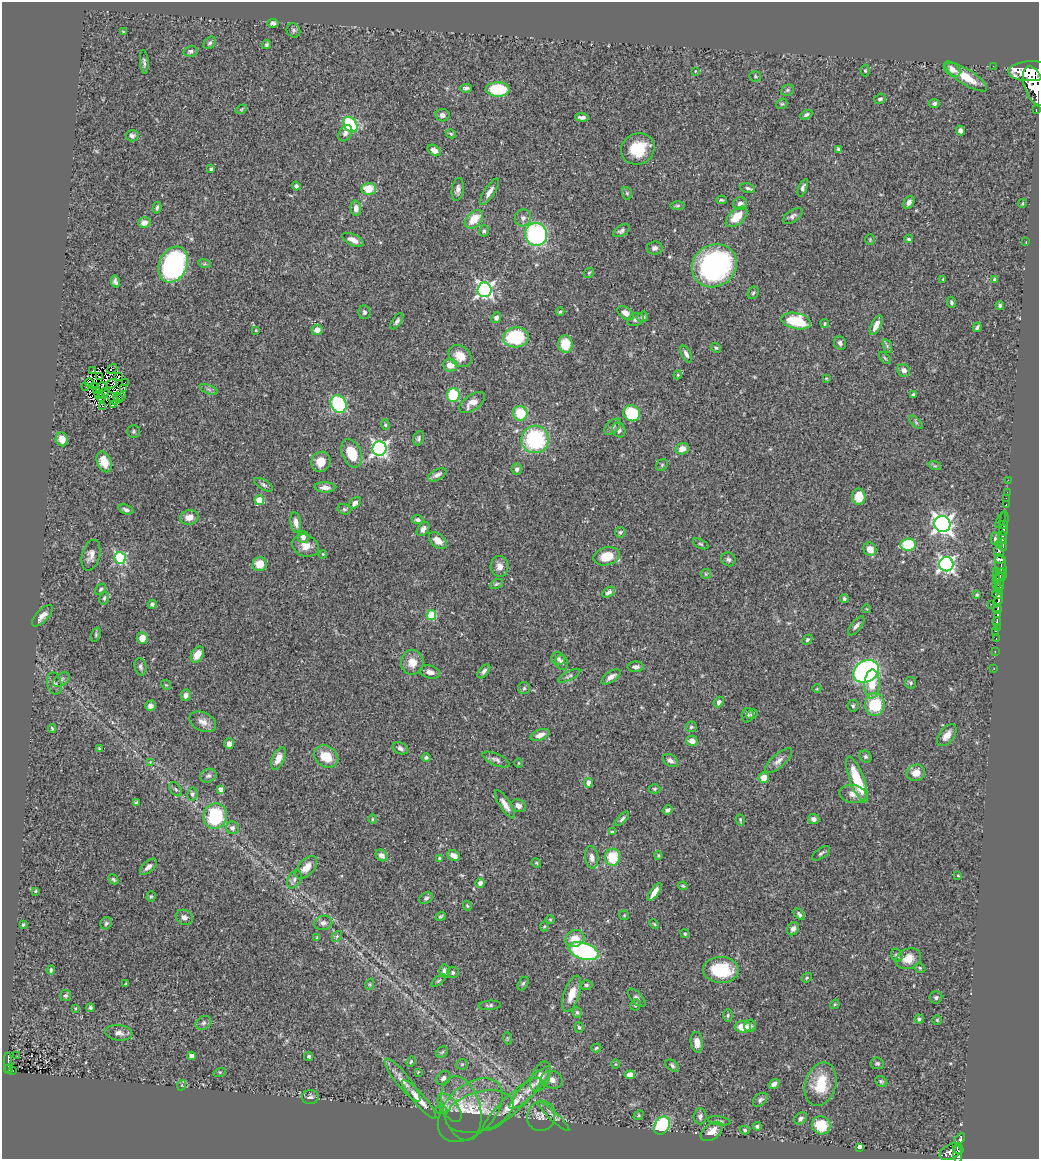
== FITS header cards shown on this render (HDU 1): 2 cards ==
NAXIS1  =                 1037
NAXIS2  =                 1157

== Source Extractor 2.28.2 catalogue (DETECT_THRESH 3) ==
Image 1037 x 1157 px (HDU 1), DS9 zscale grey, 1 PNG px = 1 image px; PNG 1041 x 1161 px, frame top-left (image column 1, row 1157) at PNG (2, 2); each listed source drawn as its Kron ellipse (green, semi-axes under 4 px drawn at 4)
Background 0.643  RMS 0.024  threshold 0.0719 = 3 sigma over >= 5 px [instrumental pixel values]
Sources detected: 401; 2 with non-positive FLUX_AUTO (blend fragments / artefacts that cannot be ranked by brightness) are neither listed nor drawn; the other 399 listed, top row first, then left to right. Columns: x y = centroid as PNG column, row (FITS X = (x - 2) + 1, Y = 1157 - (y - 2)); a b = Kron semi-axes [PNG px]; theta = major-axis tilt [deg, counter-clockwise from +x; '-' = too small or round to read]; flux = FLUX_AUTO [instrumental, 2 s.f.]
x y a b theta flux
273 23 5 4 - 4.9
293 30 7 6 - 4
123 32 4 4 - 1.4
210 43 7 5 43 3.6
266 45 5 4 - 3
190 51 7 5 12 3.6
144 62 12 4 -85 3.8
993 66 2 2 - 5.9
952 69 9 6 -42 11
695 71 3 2 - 1
865 71 6 4 -89 2.1
1030 71 22 10 2 3000
755 76 6 5 - 2.7
966 77 24 7 -32 34
1034 86 20 10 -73 3100
466 88 6 4 3 3.6
498 89 11 7 -2 86
787 90 7 5 21 3
880 99 6 5 - 3.6
782 104 6 5 - 2.1
934 104 5 4 - 4.1
241 109 6 4 32 2
1036 109 2 2 - 5.9
442 115 7 6 - 6.3
806 115 6 4 28 3.6
582 117 7 3 -6 4.8
350 125 8 6 -52 110
960 131 5 4 - 5.1
345 133 9 6 57 6.5
451 134 5 3 - 2
132 136 6 5 - 4.3
638 149 17 15 27 51
838 149 3 3 - 2.7
434 150 7 5 -35 8.6
211 169 3 3 - 2.9
296 186 4 4 - 3.9
748 188 7 4 -9 3.9
803 188 9 4 68 4.6
369 189 7 6 - 38
458 189 11 6 81 6.6
489 192 15 5 56 9.2
627 193 6 5 - 2.4
721 200 5 4 - 2.3
909 202 7 5 60 6.8
1022 203 4 3 - 1.7
740 204 7 6 - 6.3
678 206 7 4 0 2.3
157 208 6 4 75 3.4
356 208 7 5 -89 9.1
793 216 11 5 33 5.4
736 217 13 7 42 29
523 218 8 8 - 6.5
474 219 11 7 45 32
144 223 6 5 - 13
484 231 6 5 - 3.1
621 231 9 5 31 4.3
536 234 11 11 - 210
870 239 5 4 - 2
909 239 4 3 - 2.1
353 240 11 5 -25 11
1026 241 3 2 - 2.4
655 248 8 6 5 5.3
173 264 19 14 65 280
205 264 6 4 -17 2.5
714 266 23 20 35 340
589 273 6 4 44 1.9
943 279 3 3 - 1.3
995 279 4 4 - 3.8
115 281 6 4 -74 4.8
484 290 7 7 - 490
753 293 7 5 60 3
951 302 6 4 -70 2.8
1000 305 4 4 - 2.9
364 312 7 6 - 3.8
560 312 4 3 - 2.3
625 313 9 5 -35 11
643 317 5 5 - 3.8
496 318 5 4 - 6.2
636 319 8 6 21 4.7
397 321 9 4 56 4.1
796 321 15 8 -12 76
825 324 4 4 - 2.2
876 325 10 5 63 14
977 327 5 3 - 2.9
256 330 3 3 - 1.3
317 330 5 5 - 10
516 337 13 10 3 110
840 343 7 6 - 4.1
565 344 9 7 -83 39
887 346 7 4 -72 3
716 348 5 4 - 2.4
686 354 9 4 -65 5.6
460 356 12 9 -37 21
885 358 7 4 -45 2.5
450 365 7 6 - 19
112 369 5 2 - 1.2
93 370 3 2 - 1.3
904 370 7 6 - 8.3
678 375 4 4 - 1.7
99 377 4 2 - 1.6
118 377 3 2 - 1.3
826 378 4 2 - 1.2
125 382 2 2 - 1.3
89 383 4 3 - 1.2
112 384 5 2 - 1.3
86 387 2 2 - 1.2
95 387 3 2 - 1.4
102 387 5 2 - 1.6
124 389 4 2 - 2.4
209 389 10 3 -21 3.1
97 391 4 2 - 2.1
104 393 6 2 60 1.6
913 394 4 3 - 2.7
98 395 3 2 - 1.3
453 395 7 6 - 70
121 397 3 2 - 2.2
101 398 4 2 - 0.78
113 398 7 2 -57 0.45
118 398 6 2 -59 0.56
472 403 15 7 35 15
114 404 4 2 - 3.7
338 404 9 7 -58 180
103 406 3 3 - 1.9
520 413 7 7 - 48
632 413 8 7 - 84
916 422 8 3 -45 2.5
385 425 5 4 - 2.3
613 427 10 6 44 5
619 430 7 6 - 5.9
133 431 6 6 - 3.1
419 438 7 5 72 3.4
62 439 7 6 - 18
535 439 14 14 - 140
379 449 7 7 - 480
682 449 7 5 21 14
352 453 15 9 -67 42
104 462 11 7 -69 29
321 462 10 9 - 21
662 465 6 5 - 2.7
935 466 6 4 -17 2.1
517 469 5 5 - 5.2
437 475 10 5 28 6.3
1008 480 2 2 - 6.1
263 485 10 5 -30 3.9
325 487 10 5 -3 8.6
1007 492 2 2 - 5.9
859 497 8 7 - 27
1006 498 2 2 - 9.5
259 500 5 4 - 33
355 503 7 5 44 6.1
1006 505 3 2 - 16
344 509 7 5 -14 3
126 510 8 4 -20 4.4
189 517 9 7 12 14
417 520 6 4 -7 4.1
1001 520 9 2 64 30
1004 520 9 3 82 100
296 522 10 5 -80 8.9
942 524 8 7 - 820
1003 524 3 3 - 62
423 529 8 5 53 6.9
1003 530 5 4 - 270
620 532 5 5 - 2.6
303 537 6 5 - 8.5
1002 537 6 3 89 310
995 539 6 4 89 3.1
438 541 10 6 -40 14
701 544 8 4 -26 2.7
999 544 2 2 - 22
908 545 8 6 6 73
1003 545 6 3 -89 140
305 546 13 10 -26 17
870 549 7 6 - 17
999 551 5 4 - 130
323 554 4 3 - 1.6
91 555 16 9 75 10
607 556 13 9 14 33
120 558 6 5 - 170
728 559 7 6 - 4.3
1000 559 5 3 - 170
260 564 7 7 - 26
946 564 7 7 - 480
499 566 10 9 - 11
1001 567 13 5 -80 150
996 571 4 2 - 28
706 574 5 5 - 2.2
1000 575 8 3 66 130
996 578 4 2 - 50
1000 582 10 3 89 160
496 584 7 4 27 2.5
997 584 4 3 - 84
101 589 6 5 - 2.8
999 589 3 2 - 87
609 592 7 4 31 5.4
998 594 5 5 - 410
977 595 3 3 - 2.2
104 598 7 4 79 2.8
844 599 4 4 - 2.5
998 601 7 3 68 230
152 604 4 4 - 3.7
992 604 2 2 - 6.2
867 609 4 3 - 1.1
997 609 5 3 - 220
997 614 4 3 - 150
431 615 5 5 - 72
42 616 13 6 47 11
997 622 4 3 - 120
856 626 11 5 52 5.5
997 628 3 2 - 34
996 631 3 2 - 56
96 635 7 4 73 2.3
142 638 6 5 - 16
996 638 3 2 - 29
807 640 5 4 - 2.8
995 651 3 2 - 11
197 654 9 5 58 21
558 659 7 6 - 4.8
412 662 12 11 - 19
562 662 7 6 - 4.9
140 667 9 6 -76 4.1
636 667 8 5 -2 4.9
994 669 3 2 - 7.5
484 671 8 4 52 4.9
866 671 13 10 29 420
430 672 10 6 -16 9.2
569 676 12 4 27 3.7
611 677 11 5 34 9
61 680 9 6 36 4.6
910 683 6 5 - 2.9
54 684 11 7 -76 5.8
872 684 14 7 88 30
166 685 5 4 - 1.8
524 688 6 6 - 3.2
817 689 4 3 - 1.3
186 695 6 5 - 6.3
719 702 6 4 51 4.7
875 704 11 9 85 66
150 706 5 5 - 7.5
853 706 6 5 - 2.8
752 714 6 4 29 2.6
748 715 7 6 - 5.1
203 722 14 9 -26 11
691 727 5 5 - 2.8
52 728 4 2 - 1.8
540 735 10 5 19 10
947 735 13 7 51 14
692 741 6 5 - 11
229 744 5 5 - 7.4
99 748 4 3 - 1.4
400 748 8 5 -26 5.2
326 756 13 10 -34 34
865 756 6 5 - 3.3
278 758 12 6 66 15
426 758 5 4 - 3.2
496 760 14 5 -24 5.6
670 761 8 5 -35 6.1
779 761 17 7 41 9.6
150 762 4 4 - 1.3
518 763 5 3 - 1.4
916 773 9 8 - 16
208 776 8 6 22 5.1
764 778 5 5 - 16
857 780 25 7 -69 68
588 783 5 4 - 9.5
176 789 8 5 -51 3.5
220 789 4 4 - 7.9
654 789 6 4 0 2.5
192 794 6 5 - 3.1
853 794 13 9 -9 12
136 803 4 3 - 2.3
505 804 16 5 -57 12
518 806 7 6 - 7.6
668 810 5 4 - 4.1
215 816 13 12 - 99
372 819 5 3 - 1.5
622 819 9 4 45 4
814 819 6 5 - 5.4
740 820 5 3 - 2.1
232 828 6 6 - 5.5
612 832 4 4 - 2.4
821 853 10 5 34 3.8
381 855 6 5 - 8
454 855 7 5 -25 10
658 856 4 3 - 1.9
592 857 11 6 -83 8.5
612 857 8 7 - 44
440 858 4 4 - 4.7
536 863 5 4 - 1.5
148 867 10 5 42 8
306 867 14 7 47 16
958 875 4 3 - 1.3
113 879 5 4 - 2.8
294 879 10 6 61 5.5
480 883 5 4 - 5.8
683 886 5 3 - 2
35 891 4 3 - 1.6
655 892 10 4 56 11
151 896 5 4 - 2
426 898 7 5 28 3.4
467 906 5 4 - 1.5
799 914 7 4 -46 3.2
624 915 5 5 - 1.8
440 916 5 3 - 2.4
184 917 9 7 -28 6.6
550 919 5 3 - 1.4
106 923 6 5 - 3.4
323 923 9 7 10 6.4
654 924 5 3 - 1.7
23 925 3 3 - 2.1
544 926 5 4 - 1.8
793 929 7 5 59 7.2
685 934 4 4 - 2.3
337 936 6 4 47 2.7
317 937 4 3 - 1.8
575 939 10 8 27 21
584 951 15 8 -18 260
897 955 7 5 -60 3.9
908 959 13 10 24 20
920 968 5 4 - 2.3
51 970 4 3 - 2.6
721 970 18 13 -1 87
445 971 7 5 -84 8.6
453 972 6 5 - 3.2
807 978 5 4 - 2.2
438 981 8 3 40 2.6
126 983 3 3 - 1.4
523 983 7 5 62 3.1
370 984 6 3 72 2.1
586 985 6 4 -1 3.1
572 994 19 7 71 22
65 996 5 5 - 3
637 998 11 5 -47 5.5
936 998 6 6 - 3.6
835 1004 5 4 - 1.8
490 1005 11 4 3 3.6
635 1005 6 5 - 3.4
90 1007 4 4 - 3
75 1008 4 3 - 1.6
577 1012 6 4 -71 2.6
728 1015 6 4 90 2.5
919 1019 4 4 - 3.9
937 1020 5 4 - 1.8
203 1023 8 6 33 4.4
750 1026 6 6 - 4.5
579 1027 6 4 -70 2.5
743 1027 8 6 -1 27
119 1033 13 8 -8 8.9
507 1038 6 4 -72 2.1
697 1042 10 6 -83 12
596 1048 5 4 - 2.3
442 1052 6 5 - 2.7
17 1056 2 2 - 1.5
191 1056 4 4 - 8.1
309 1056 4 4 - 3.7
411 1062 5 4 - 2.2
8 1063 10 3 -88 110
877 1063 7 6 - 3.1
462 1064 6 5 - 2.8
615 1064 5 3 - 1.3
672 1065 7 5 -36 3.7
8 1069 4 4 - 51
13 1071 3 2 - 13
220 1072 6 4 17 2.2
418 1072 4 4 - 1.4
630 1075 5 4 - 13
540 1077 16 8 67 17
443 1078 8 6 43 5.4
403 1080 27 6 -51 16
552 1080 11 8 -22 9.4
881 1081 6 5 - 2.6
774 1084 6 4 33 6.6
821 1084 22 15 73 50
182 1085 5 3 - 1.4
530 1088 29 7 46 19
310 1097 8 7 - 5.6
419 1099 25 5 -49 21
760 1100 8 5 42 4.2
512 1104 38 9 43 33
449 1108 17 8 -53 14
461 1108 33 19 -75 43
441 1109 6 4 -1 2
470 1110 39 24 44 55
479 1111 35 19 17 42
638 1115 5 4 - 1.8
541 1116 15 14 - 13
554 1116 21 4 -43 6.1
700 1116 8 6 85 4.8
801 1118 7 5 38 4.2
719 1121 11 3 -9 3.5
821 1125 9 9 - 42
662 1126 10 7 60 160
757 1126 4 4 - 4
745 1130 5 4 - 2.3
712 1131 13 7 37 16
959 1139 7 4 46 130
859 1147 4 4 - 9.9
958 1149 5 3 - 130
951 1152 12 7 26 480
958 1155 9 4 -86 230
At the frame edge (FLAGS 8, measured only in part): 2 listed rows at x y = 1030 71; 1034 86
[2 non-positive-flux detections neither listed nor drawn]